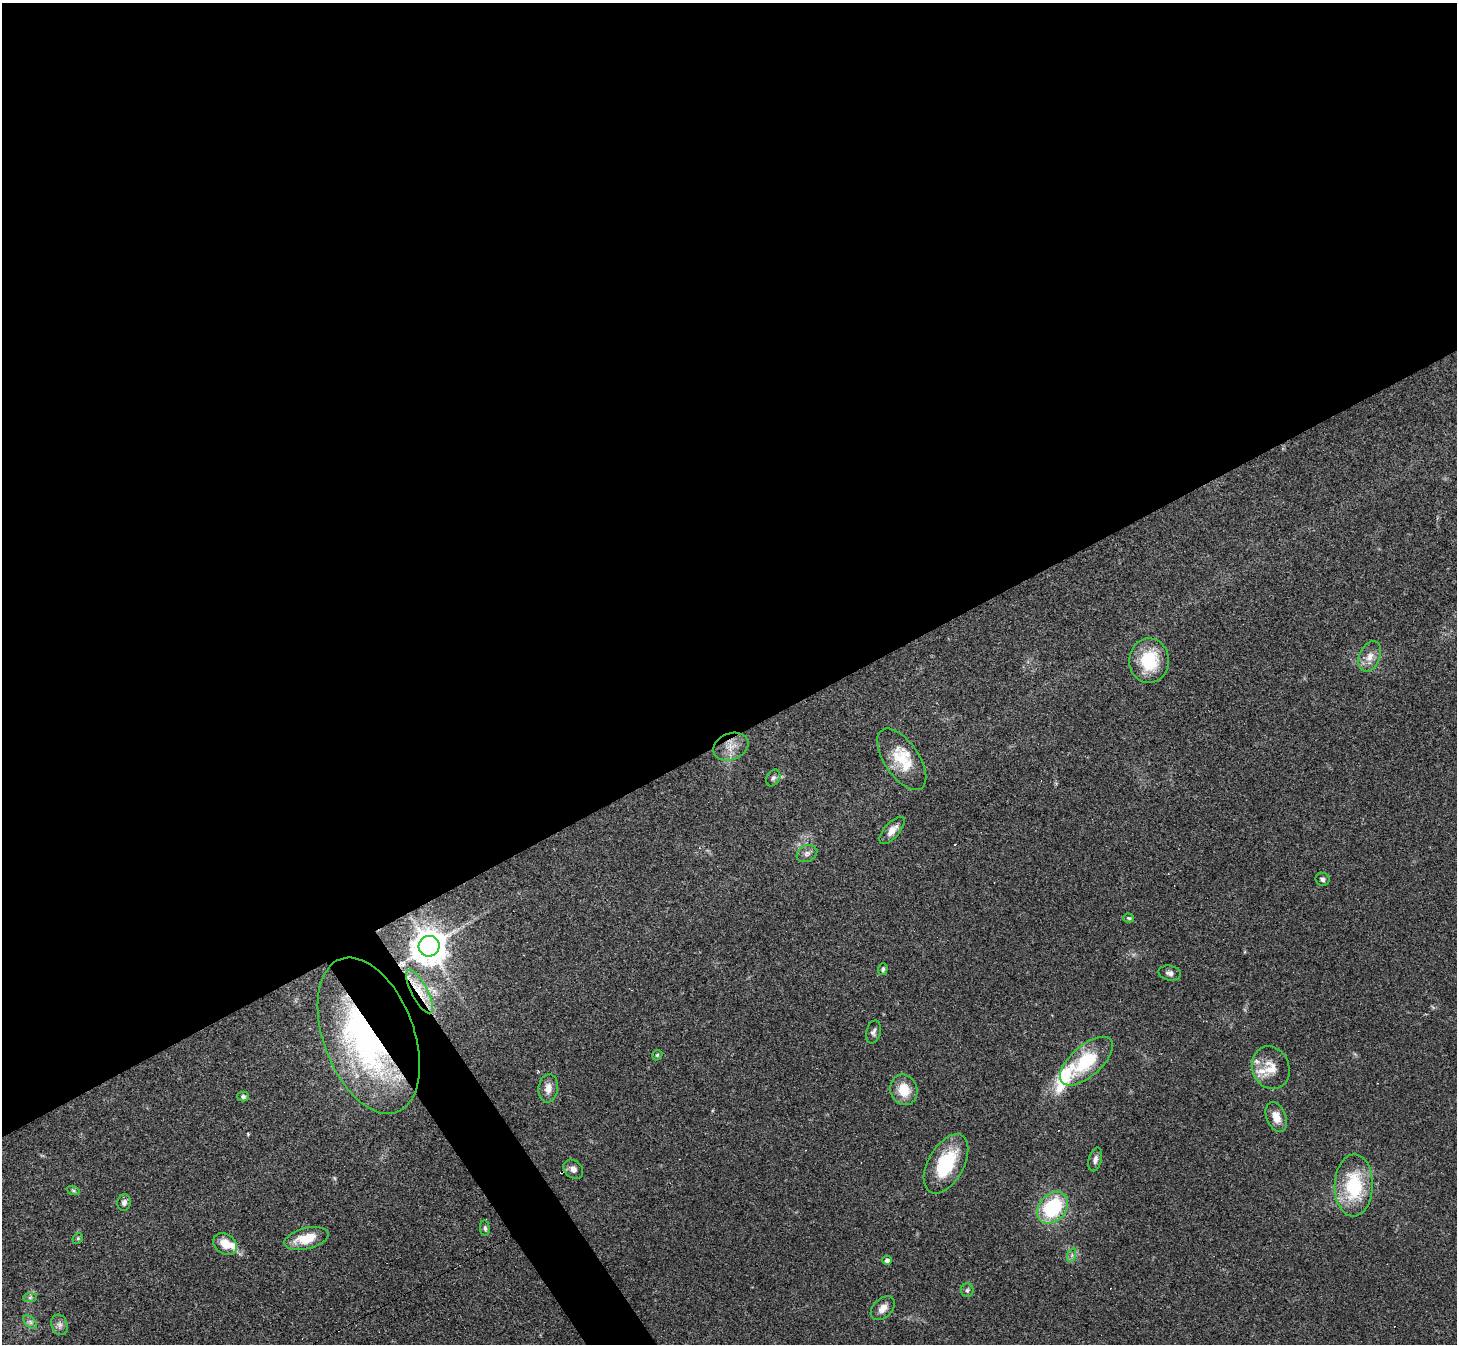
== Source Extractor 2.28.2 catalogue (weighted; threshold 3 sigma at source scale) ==
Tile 2 of 4 x 4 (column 2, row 1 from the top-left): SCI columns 1455-2909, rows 4180-5521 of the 5818 x 5810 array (HDU 1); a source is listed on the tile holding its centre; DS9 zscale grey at full resolution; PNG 1459 x 1346 px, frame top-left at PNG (2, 3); each listed source drawn as its Kron ellipse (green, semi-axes under 4 px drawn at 4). Shown black and unused: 56% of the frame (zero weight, under 3 of 4 exposures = <1% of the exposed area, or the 3 px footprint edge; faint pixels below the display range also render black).
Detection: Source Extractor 2.28.2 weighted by HDU 2 'WHT'; one run over the whole footprint, this tile lists its part. Background 0.0538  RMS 0.0051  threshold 0.0228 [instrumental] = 3 sigma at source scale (4.5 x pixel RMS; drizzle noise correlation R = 1.50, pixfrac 1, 0.05/0.05 arcsec/px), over >= 5 px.
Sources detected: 48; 1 inside a brighter object's white glare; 2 cosmic-ray / hot-pixel residue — neither listed nor drawn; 5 inside a brighter listed object's ellipse — not listed separately; the other 40 listed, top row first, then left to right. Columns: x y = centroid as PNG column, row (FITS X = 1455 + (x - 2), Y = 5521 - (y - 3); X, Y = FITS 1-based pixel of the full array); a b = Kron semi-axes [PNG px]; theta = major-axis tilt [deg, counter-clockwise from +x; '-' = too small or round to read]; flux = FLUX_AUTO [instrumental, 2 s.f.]
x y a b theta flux
1370 656 16 10 67 4.8
1149 661 22 20 89 22
731 747 18 13 22 6.8
902 759 35 17 -56 16
773 778 9 6 61 1.2
892 830 17 7 49 3.9
807 853 11 8 24 2
1322 879 7 6 - 1.4
1129 918 5 4 - 0.67
429 946 10 10 - 890
883 969 6 4 72 1.1
1170 973 11 7 -12 1.9
419 992 24 8 -62 8
873 1032 12 7 74 1.8
369 1036 81 45 -70 160
657 1055 6 4 46 0.74
1086 1061 32 15 41 26
1271 1068 22 18 -68 8.6
548 1088 14 9 82 4.5
904 1090 15 13 -69 10
243 1097 5 5 - 1
1276 1117 15 9 -68 5.4
1095 1159 12 6 76 2.2
946 1164 32 17 61 26
573 1169 11 8 -41 2.7
1354 1185 31 19 88 31
73 1190 6 4 -19 0.94
124 1202 8 7 - 1.9
1052 1208 18 13 49 38
485 1228 8 5 -82 1.2
78 1238 6 4 46 0.66
306 1239 23 10 14 11
225 1244 13 10 -37 6.8
1072 1255 7 4 72 1.1
887 1260 4 4 - 2
967 1290 7 6 - 1.1
30 1298 7 4 1 0.91
883 1308 14 9 44 4
30 1322 8 5 -45 1.4
59 1325 10 8 -70 2.2
Overlapping masked pixels (flux is a lower limit): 2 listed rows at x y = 419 992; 369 1036